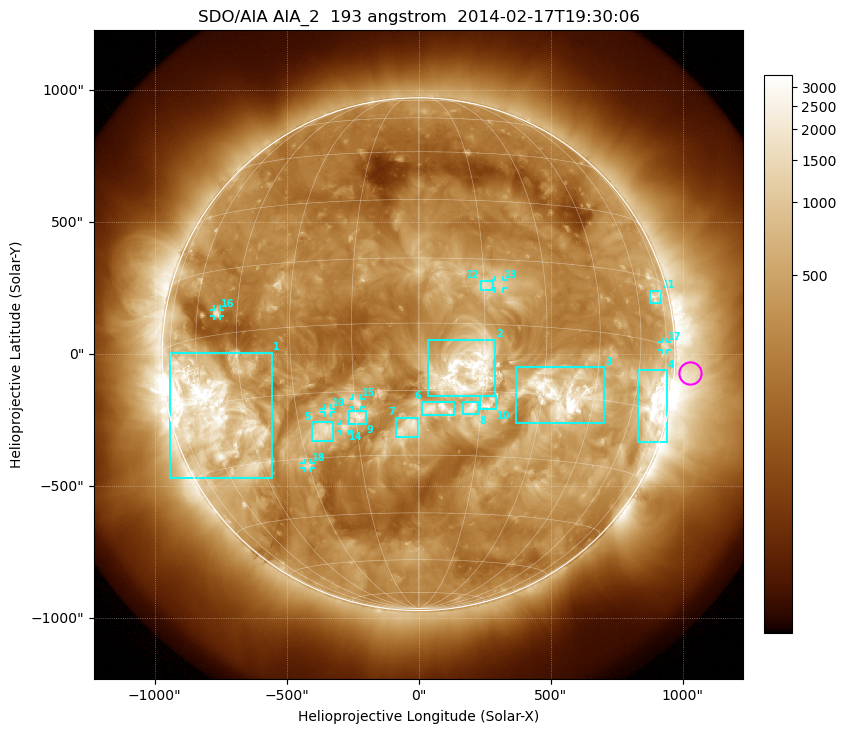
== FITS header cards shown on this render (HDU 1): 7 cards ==
TELESCOP= 'SDO/AIA'
INSTRUME= 'AIA_2'
WAVELNTH=                  193
WAVEUNIT= 'angstrom'
DATE-OBS= '2014-02-17T19:30:06.84'
CTYPE1  = 'HPLN-TAN'
CTYPE2  = 'HPLT-TAN'

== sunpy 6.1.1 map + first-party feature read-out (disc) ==
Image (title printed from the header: SDO/AIA AIA_2  193 angstrom  2014-02-17T19:30:06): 1024 x 1024 px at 2.4 arcsec/px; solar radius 971 arcsec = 405 px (full disc in frame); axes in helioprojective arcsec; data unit not stated in the header (colour bar unlabelled)
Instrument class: DISC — disc imager (sunpy class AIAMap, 193 A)
Bright regions (active regions / flare kernels): reference = the median radial profile (limb darkening/brightening removed); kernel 9 px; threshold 5 sigma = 745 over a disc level ~281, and >= 1.15x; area >= 12 px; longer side >= 10 px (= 24 arcsec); searched inside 0.97 R_sun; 19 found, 19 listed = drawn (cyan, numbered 1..; 7 of them under ~33 arcsec drawn as corner ticks so the feature stays visible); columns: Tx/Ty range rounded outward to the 5 arcsec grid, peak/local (2 s.f.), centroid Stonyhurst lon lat
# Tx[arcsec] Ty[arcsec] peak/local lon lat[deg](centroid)
1 -945..-555 -470..5 14 -57 -17
2 35..290 -160..55 7.7 +11 -10
3 370..705 -265..-50 20 +36 -15
4 830..940 -330..-60 16 +70 -13
5 -405..-325 -330..-255 6 -24 -24
6 10..135 -230..-180 5.5 +5 -19
7 -85..0 -315..-240 4.8 -2 -23
8 165..225 -230..-180 5.5 +12 -19
9 -265..-200 -265..-215 4.3 -15 -21
10 230..295 -210..-155 4.4 +17 -18
11 875..920 190..240 5.2 +70 +11
12 235..285 240..280 3.4 +16 +9
13 290..325 250..280 3.4 +19 +9
14 -295..-265 -290..-265 4.3 -18 -23
15 -250..-215 -200..-165 3.5 -14 -18
16 -775..-750 145..170 5.7 -52 +5
17 925..940 15..45 3.6 +74 +0
18 -435..-405 -430..-410 4.5 -30 -32
19 -355..-330 -220..-205 3.3 -22 -19
Off-limb structures (1.02-1.3 R_sun): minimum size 162 px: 2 found; the strongest spans PA ~225..305 deg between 1.02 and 1.3 R_sun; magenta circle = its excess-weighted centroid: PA ~265 deg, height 1.06 R_sun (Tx ~1030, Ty ~-70 arcsec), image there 4.3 x the reference